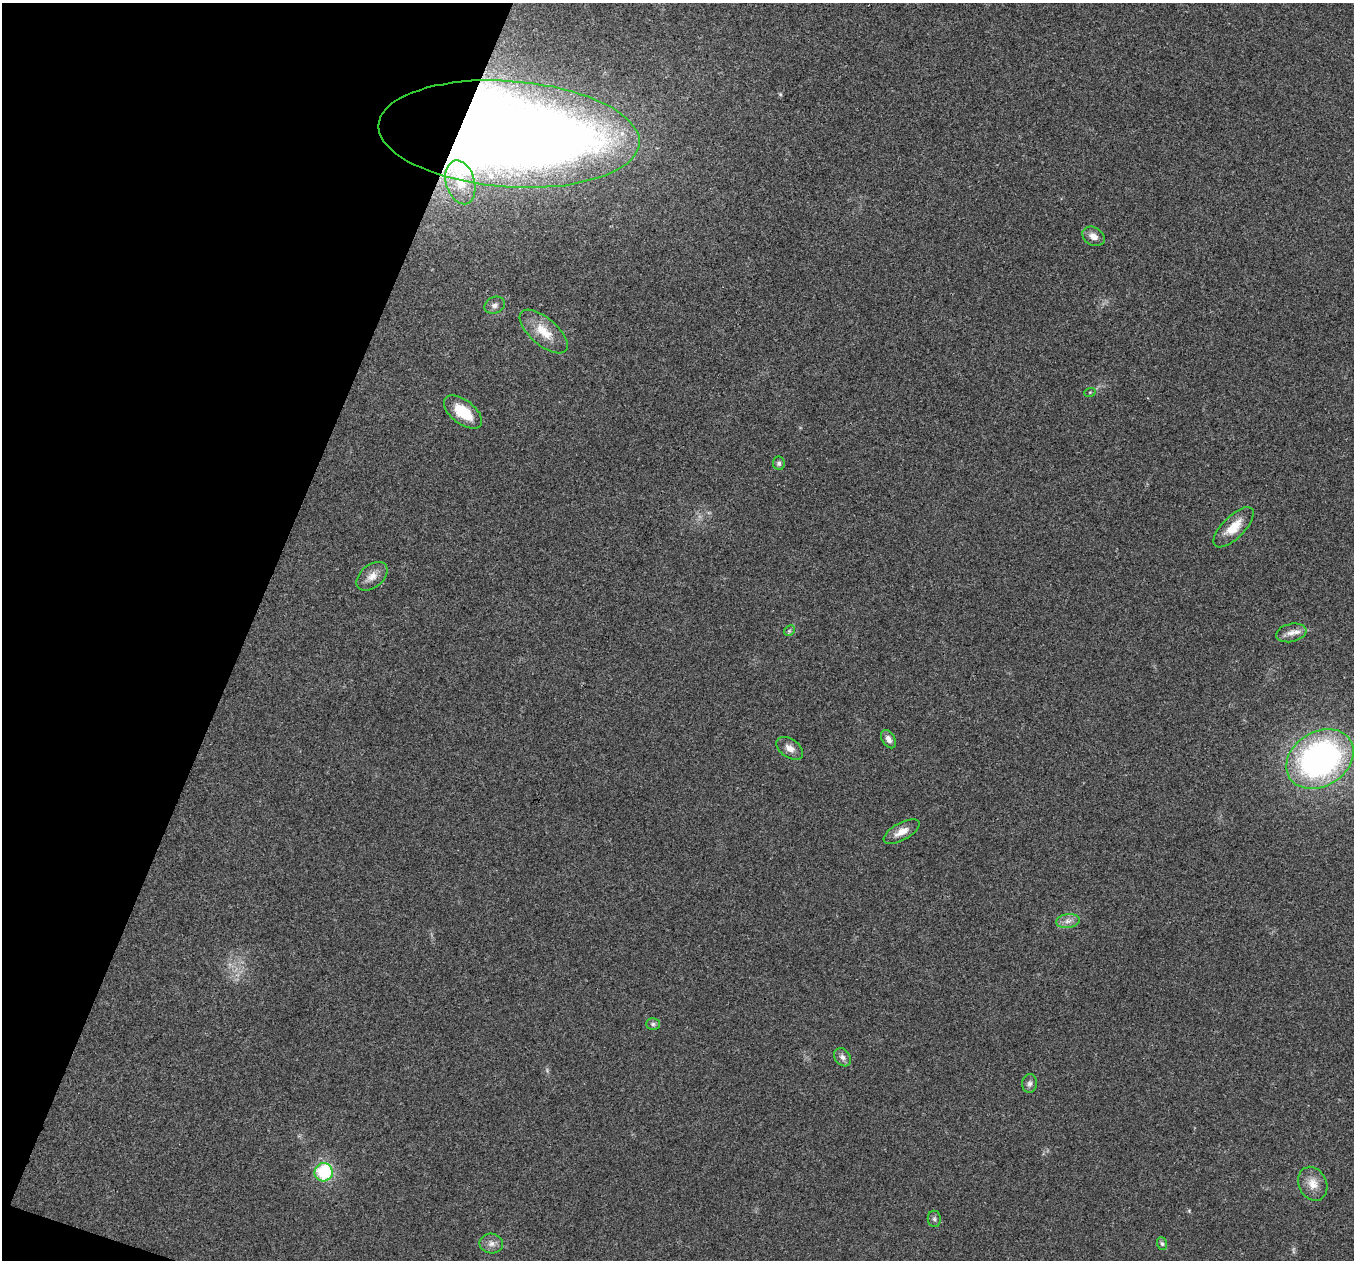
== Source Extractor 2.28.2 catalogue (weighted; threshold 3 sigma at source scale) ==
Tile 9 of 4 x 4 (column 1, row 3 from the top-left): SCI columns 3-1354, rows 1393-2650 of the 5419 x 5431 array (HDU 1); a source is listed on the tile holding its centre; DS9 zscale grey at full resolution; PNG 1356 x 1262 px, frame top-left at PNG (2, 3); each listed source drawn as its Kron ellipse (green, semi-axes under 4 px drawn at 4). Shown black and unused: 19% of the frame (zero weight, under 3 of 4 exposures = <1% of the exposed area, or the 3 px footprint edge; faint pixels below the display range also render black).
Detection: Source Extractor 2.28.2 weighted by HDU 2 'WHT'; one run over the whole footprint, this tile lists its part. Background 0.021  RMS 0.004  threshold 0.0182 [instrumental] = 3 sigma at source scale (4.5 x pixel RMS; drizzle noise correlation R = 1.50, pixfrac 1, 0.05/0.05 arcsec/px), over >= 5 px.
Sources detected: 27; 1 too faint to see at this stretch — neither listed nor drawn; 1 inside a brighter listed object's ellipse — not listed separately; the other 25 listed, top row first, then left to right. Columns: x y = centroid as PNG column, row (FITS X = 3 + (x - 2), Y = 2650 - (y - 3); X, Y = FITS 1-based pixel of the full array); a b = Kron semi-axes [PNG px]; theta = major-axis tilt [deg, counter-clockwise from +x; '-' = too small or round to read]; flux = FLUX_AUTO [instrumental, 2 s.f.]
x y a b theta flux
509 134 131 53 -4 860
460 182 22 14 -74 8.9
1093 236 12 9 -31 3
495 305 10 8 26 1.7
544 331 29 13 -41 9
1090 392 6 3 18 0.45
463 412 22 12 -38 13
779 463 7 6 - 1
1234 527 26 11 45 7.7
372 576 18 11 41 4.2
789 631 6 4 45 0.72
1291 633 15 9 13 3.3
888 739 10 6 -60 2.1
790 748 15 9 -34 3.1
1320 759 36 27 32 130
902 832 20 8 29 4.3
1068 921 12 7 8 2.4
653 1024 7 6 - 0.96
842 1057 10 7 -49 1.9
1030 1083 9 7 83 1.4
324 1172 9 9 - 25
1313 1184 17 14 -64 5.5
934 1219 8 6 -83 1
491 1244 12 10 -12 2.6
1162 1244 6 5 - 0.74
Overlapping masked pixels (flux is a lower limit): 1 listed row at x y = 509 134